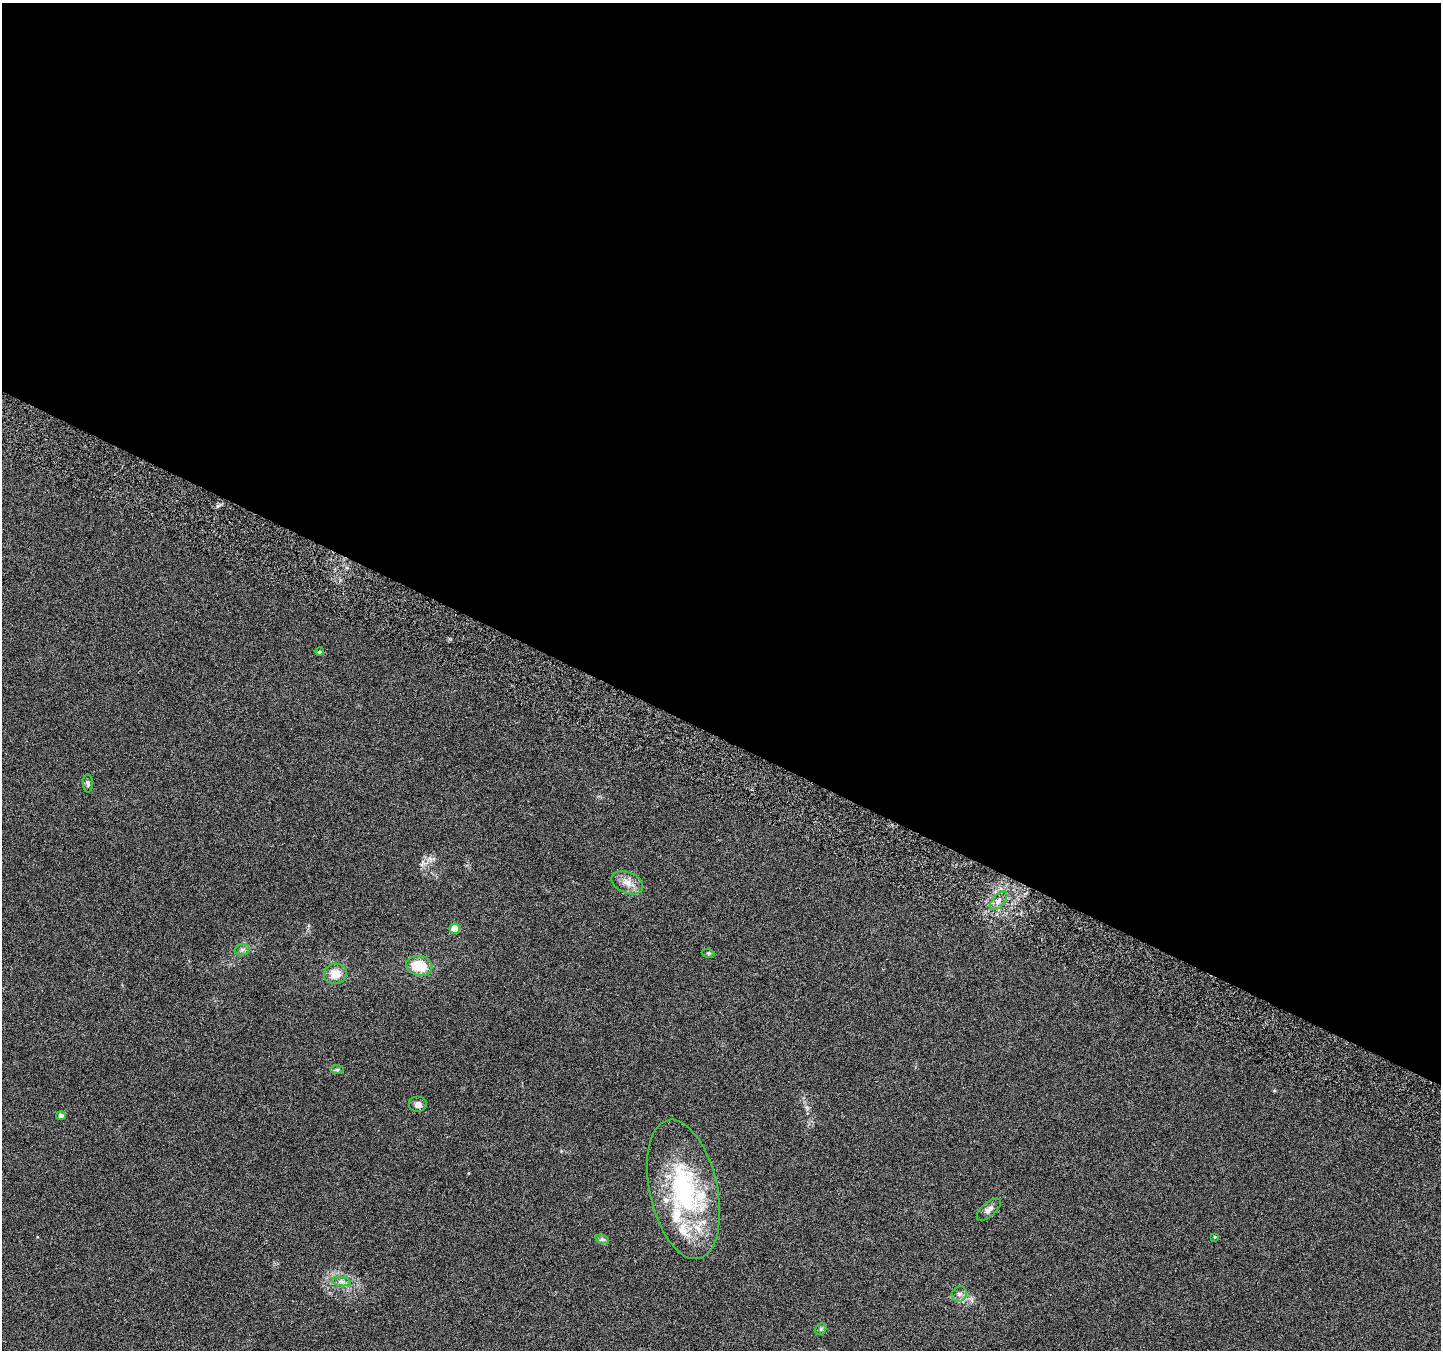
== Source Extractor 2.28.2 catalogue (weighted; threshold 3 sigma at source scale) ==
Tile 3 of 4 x 4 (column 3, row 1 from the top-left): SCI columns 2910-4348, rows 4298-5645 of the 5825 x 5965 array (HDU 1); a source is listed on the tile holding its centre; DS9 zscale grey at full resolution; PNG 1443 x 1352 px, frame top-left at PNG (2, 3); each listed source drawn as its Kron ellipse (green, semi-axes under 4 px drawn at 4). Shown black and unused: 55% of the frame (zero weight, under 3 of 6 exposures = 3% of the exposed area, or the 3 px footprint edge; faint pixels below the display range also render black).
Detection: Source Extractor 2.28.2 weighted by HDU 2 'WHT'; one run over the whole footprint, this tile lists its part. Background 0.0353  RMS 0.0041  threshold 0.0166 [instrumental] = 3 sigma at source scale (4.09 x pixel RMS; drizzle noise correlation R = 1.36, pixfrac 0.8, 0.0396/0.0396 arcsec/px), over >= 5 px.
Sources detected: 22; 3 inside a brighter listed object's ellipse — not listed separately; the other 19 listed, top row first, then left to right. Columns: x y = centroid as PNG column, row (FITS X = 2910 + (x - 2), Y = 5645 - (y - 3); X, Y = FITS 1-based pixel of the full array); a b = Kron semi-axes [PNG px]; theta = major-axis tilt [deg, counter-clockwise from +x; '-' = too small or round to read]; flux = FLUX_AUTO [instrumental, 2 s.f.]
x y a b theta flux
320 652 4 4 - 0.53
88 783 9 5 -88 0.78
627 883 17 10 -24 3.7
999 901 11 6 48 1.9
455 929 5 5 - 7.9
242 950 8 5 17 1
708 953 6 4 -18 0.53
419 966 13 10 -12 11
335 974 11 10 - 5.1
337 1070 6 4 0 0.63
418 1105 9 8 - 1.8
61 1116 5 4 - 1.1
683 1189 71 34 -77 57
989 1209 15 7 41 1.9
1215 1237 4 4 - 0.33
602 1239 7 4 -18 0.75
341 1282 9 4 -9 1.2
959 1294 8 7 - 1.6
821 1329 6 5 - 0.69